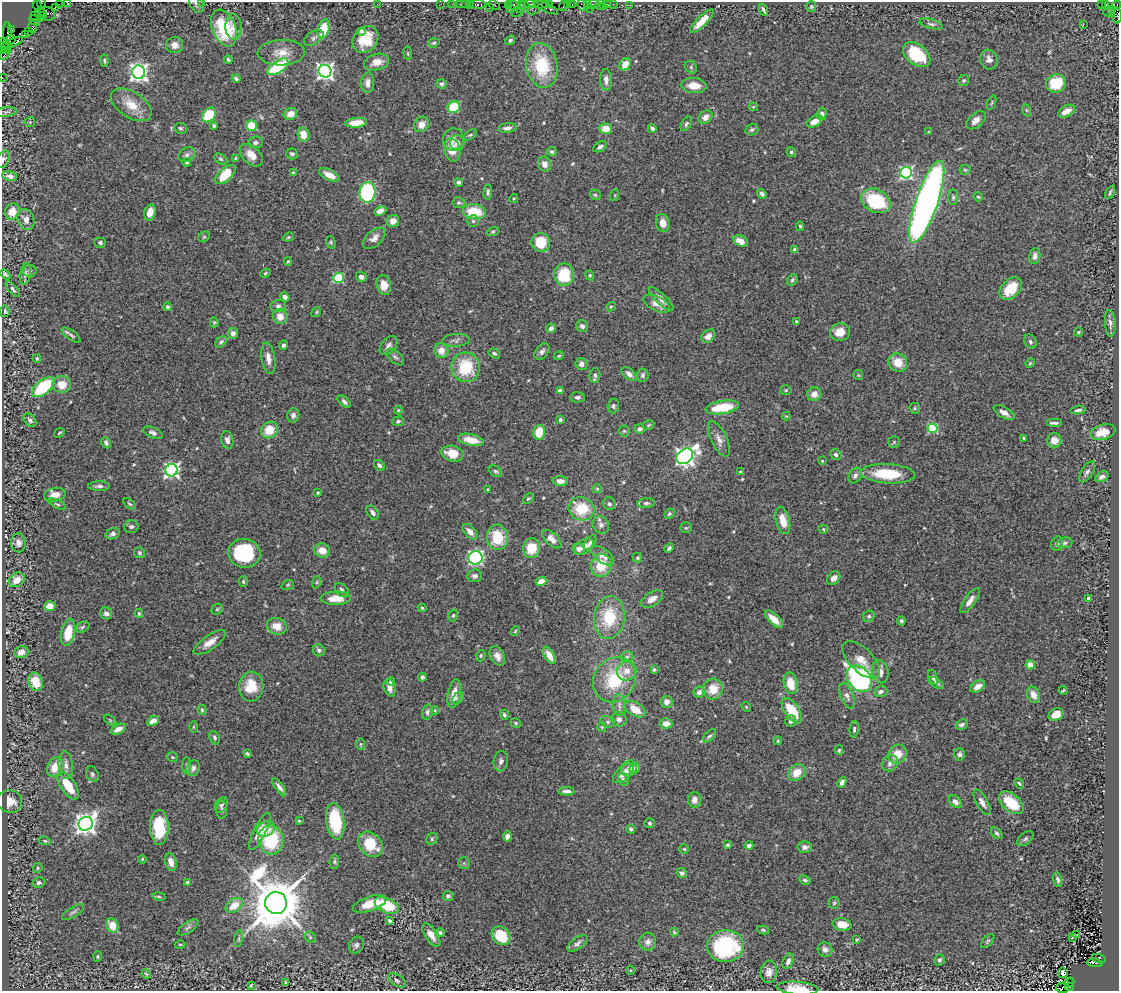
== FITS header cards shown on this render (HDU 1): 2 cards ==
NAXIS1  =                 1117
NAXIS2  =                  989

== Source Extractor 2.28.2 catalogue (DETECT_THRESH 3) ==
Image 1117 x 989 px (HDU 1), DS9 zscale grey, 1 PNG px = 1 image px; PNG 1121 x 993 px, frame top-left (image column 1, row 989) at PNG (2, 2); each listed source drawn as its Kron ellipse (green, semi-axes under 4 px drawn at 4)
Background 0.45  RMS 0.034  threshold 0.103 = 3 sigma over >= 5 px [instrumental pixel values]
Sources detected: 544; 1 with non-positive FLUX_AUTO (blend fragments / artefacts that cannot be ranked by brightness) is neither listed nor drawn; of the other 543, the 500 brightest by FLUX_AUTO listed and drawn (43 fainter detections omitted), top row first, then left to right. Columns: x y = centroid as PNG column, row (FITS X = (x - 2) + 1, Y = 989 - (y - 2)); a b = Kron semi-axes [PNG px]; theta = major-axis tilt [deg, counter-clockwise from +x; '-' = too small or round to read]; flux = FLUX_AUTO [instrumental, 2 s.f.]
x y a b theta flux
67 2 2 2 - 15
201 2 3 2 - 5.2
41 3 5 3 - 31
59 4 2 2 - 16
197 4 9 6 -56 6.5
377 4 2 2 - 7.1
441 4 2 2 - 3.8
452 4 2 2 - 20
459 4 2 2 - 16
465 4 2 2 - 20
470 4 3 3 - 43
531 4 7 3 -4 120
545 4 4 3 - 33
550 4 3 3 - 32
567 4 3 2 - 25
572 4 3 2 - 30
588 4 2 2 - 22
593 4 6 3 4 91
608 4 4 3 - 51
613 4 2 2 - 10
1102 4 3 2 - 25
1106 4 3 3 - 40
37 5 6 3 -83 64
478 5 8 3 0 100
494 5 6 3 -29 40
508 5 4 2 - 30
514 5 7 3 -23 140
525 5 6 3 -54 110
583 5 6 4 -46 72
600 5 5 2 - 12
630 5 2 2 - 7.6
1116 5 5 3 - 63
564 6 5 3 - 56
603 6 2 2 - 5.3
55 7 2 2 - 9
520 7 7 4 77 65
546 7 13 4 -25 98
811 7 5 5 - 3.4
489 8 3 2 - 32
589 8 2 2 - 23
510 9 4 2 - 19
533 10 6 3 11 82
763 10 6 2 -66 4.7
1111 10 3 3 - 24
517 12 6 4 28 72
40 13 5 5 - 510
1109 13 6 2 -19 48
47 14 8 6 -27 170
34 15 3 2 - 18
1117 15 8 5 -82 180
43 16 4 3 - 170
40 19 4 3 - 52
35 21 6 2 -46 40
702 21 16 5 44 31
931 24 12 4 -14 6.7
1083 25 2 2 - 620
33 27 6 4 89 160
234 27 12 8 -86 16
224 28 19 12 -68 150
324 29 10 5 75 62
11 30 3 3 - 220
28 31 2 2 - 24
361 31 4 4 - 5.8
7 33 10 4 89 64
25 34 3 2 - 25
314 38 11 6 33 7.2
10 40 5 4 - 940
365 40 14 11 49 53
510 40 5 4 - 4.5
5 43 6 3 -36 40
12 43 11 4 25 730
434 43 6 4 20 3.2
175 45 8 8 - 13
5 48 7 3 -44 76
3 51 4 2 - 62
281 53 24 12 2 33
408 53 7 3 -81 2.5
4 55 6 2 48 96
917 55 15 10 -39 110
228 60 4 2 - 3.1
989 60 10 8 -72 12
104 61 6 4 -84 3.4
377 62 13 8 15 22
625 64 6 5 - 31
542 65 23 15 -79 110
278 67 12 6 33 150
691 67 7 5 -50 3.8
325 71 6 6 - 910
139 72 6 6 - 1000
2 77 2 2 - 18
236 79 4 3 - 4.8
606 80 11 6 -87 13
964 80 6 5 - 3.8
368 83 10 6 86 14
1056 83 10 9 - 71
441 84 5 4 - 4.5
694 86 13 7 -5 30
992 103 7 2 69 2.3
131 105 23 13 -33 43
454 107 6 5 - 93
753 107 4 4 - 2.7
1026 110 6 4 -70 3.3
1066 111 9 5 29 22
6 112 10 5 8 5.2
290 114 7 6 - 19
822 114 6 5 - 12
209 115 8 6 51 91
705 117 7 6 - 14
976 120 11 7 40 16
815 121 8 5 29 23
30 122 5 5 - 2.3
356 123 11 5 6 32
421 124 8 7 - 19
686 124 8 4 61 5.2
214 125 4 4 - 4.3
251 125 5 5 - 52
181 128 6 5 - 3.8
507 128 9 4 6 8.1
652 128 4 3 - 7.7
606 129 6 5 - 28
752 129 6 6 - 5.2
929 132 4 3 - 2.5
303 134 7 5 -79 30
470 135 7 4 35 4
453 139 11 10 - 19
255 142 7 6 - 6.4
457 143 8 7 - 12
600 147 7 4 31 7
452 150 11 8 -80 36
552 152 5 4 - 5.3
791 152 5 4 - 4.5
292 154 6 5 - 7
187 155 8 7 - 7.6
251 155 13 8 -44 26
236 158 4 3 - 3.4
3 159 9 6 66 6.5
220 159 7 5 -27 4.2
187 162 4 4 - 4.5
545 164 7 6 - 15
965 170 5 5 - 3.2
293 173 4 4 - 4.5
906 173 6 5 - 370
225 175 12 6 42 63
329 175 11 5 -26 20
10 176 7 4 -9 11
459 182 4 4 - 4.6
367 192 10 8 87 290
488 192 8 4 83 5
1110 192 7 3 62 3.8
762 194 5 3 - 7.8
595 195 6 5 - 3.4
615 195 6 4 72 2.3
953 197 8 5 89 4.7
978 197 5 4 - 2.9
514 198 5 3 - 2.4
876 201 15 11 -27 140
927 202 43 11 71 1500
459 203 6 5 - 4.4
380 211 6 4 24 17
12 212 8 7 - 30
150 212 8 5 74 23
474 212 11 7 -8 73
26 219 11 8 -68 15
393 221 6 6 - 18
473 221 6 6 - 4.8
663 223 9 6 -76 18
800 226 5 4 - 3.3
493 232 6 4 19 3.3
204 237 6 5 - 2.9
288 237 5 4 - 3
374 238 13 7 40 14
740 241 7 5 -26 25
331 242 6 4 -70 3.3
541 242 9 9 - 53
100 243 6 5 - 5.1
795 250 4 4 - 18
1035 256 8 5 82 9.8
288 261 4 3 - 3.1
30 271 7 6 - 4.2
265 273 5 4 - 2.6
5 274 6 3 -44 4.9
25 274 10 5 79 8
564 275 11 10 - 78
590 275 5 4 - 3.3
361 277 5 5 - 9.7
338 278 5 5 - 180
792 280 6 5 - 4.4
384 285 10 7 -76 31
13 289 9 4 -49 6.8
1011 289 13 9 45 57
285 297 5 4 - 12
661 299 16 5 -43 14
657 304 14 7 -28 17
278 306 8 6 7 7.4
168 307 4 4 - 7.7
611 307 5 4 - 3.2
5 311 6 5 - 5.1
316 312 5 4 - 3
280 316 8 7 - 26
796 321 4 3 - 3.4
214 322 5 4 - 2.6
1110 323 13 5 -86 9.3
582 326 6 5 - 7.2
551 328 5 4 - 8.9
840 332 10 8 13 31
1078 332 4 3 - 2.9
233 333 5 5 - 10
71 335 11 4 -35 6
708 336 8 5 38 15
456 340 14 6 4 9.2
1030 341 7 5 -61 5.4
221 342 7 4 45 5.2
283 345 5 4 - 5.6
388 346 11 7 49 10
441 351 7 7 - 20
542 352 9 6 52 8.1
494 353 6 4 -31 4.1
559 356 5 4 - 2.8
395 357 11 6 -41 6.9
37 358 4 3 - 2.9
268 358 16 6 -81 17
898 362 10 9 - 35
1030 363 5 4 - 2.4
581 364 6 6 - 11
466 367 15 14 - 98
629 374 9 5 -42 10
595 375 7 5 85 7
643 375 7 6 - 6.3
858 375 5 5 - 2.8
62 384 9 8 - 30
43 387 13 7 40 130
786 390 5 4 - 3
560 391 4 4 - 23
814 394 7 6 - 16
577 397 7 5 2 7.3
344 402 8 4 -41 7
613 406 7 5 84 4.7
722 407 17 6 9 89
915 408 6 5 - 3.4
398 410 4 3 - 2.7
1078 410 7 3 7 5.8
1004 413 11 5 -30 15
293 415 7 6 - 8.7
786 416 4 4 - 2.3
30 420 7 5 -46 6.4
560 420 3 3 - 7
398 421 6 4 20 5.2
1054 423 8 3 0 6.2
648 425 6 4 28 3.2
933 428 5 5 - 170
640 429 5 4 - 7.1
269 430 9 8 - 45
624 431 5 5 - 3.7
539 432 7 6 - 50
1103 432 13 7 15 41
59 433 5 3 - 2.3
153 433 10 5 -25 9.5
1024 438 3 3 - 2.8
719 439 19 8 -64 17
227 440 9 6 -80 9.7
471 440 13 5 -13 34
1054 440 7 7 - 23
894 442 5 5 - 3.6
106 443 6 4 -59 6.3
452 454 11 8 -14 40
836 455 6 5 - 7
685 456 9 7 37 1200
822 461 3 3 - 2.4
379 466 6 4 -45 8.1
171 470 6 6 - 640
496 471 7 5 -37 4.4
740 472 4 3 - 3.1
1087 472 12 5 58 8.9
888 474 27 9 -3 99
855 476 8 6 60 7.8
1102 477 7 5 30 10
560 481 7 5 -1 14
99 486 11 4 -1 7
597 489 5 4 - 2.5
488 490 4 4 - 2.8
318 493 3 3 - 3
55 495 11 6 10 22
528 499 6 4 46 3.2
646 503 8 5 5 5.7
57 504 9 4 -26 3.9
129 504 7 3 -35 3.3
609 504 6 6 - 6.7
581 509 13 11 -20 78
373 512 8 5 -57 10
669 514 5 5 - 5.2
783 520 14 7 -76 32
601 525 9 8 - 9.7
131 527 7 6 - 5.8
686 528 6 5 - 3
823 529 4 3 - 2.7
470 532 9 5 -47 17
113 534 7 5 23 7.9
497 537 13 10 -85 77
552 539 12 6 -43 18
18 543 9 7 -87 12
590 543 8 5 52 6
1065 543 8 5 11 5.5
1057 544 7 5 70 7.1
584 547 11 6 35 16
531 548 10 8 82 54
669 548 5 4 - 5.6
579 549 6 6 - 9.9
322 550 8 7 - 24
139 553 5 5 - 4.5
244 553 16 14 -7 170
602 556 13 7 -38 17
476 558 7 7 - 390
637 558 5 4 - 3.6
601 565 11 10 - 53
474 576 7 6 - 8.3
834 578 7 5 46 15
17 580 8 6 37 27
243 582 5 4 - 3
317 582 6 4 72 3.3
541 582 5 4 - 19
288 585 6 4 22 3.2
342 590 8 5 -46 7.1
336 598 15 6 1 38
1089 598 4 3 - 16
652 599 12 6 32 15
970 601 14 5 55 14
50 606 5 5 - 25
422 608 4 4 - 3.2
217 609 6 5 - 3.4
106 613 6 5 - 8.7
139 614 4 3 - 3.1
453 616 6 4 73 3.6
869 616 6 5 - 5.2
609 618 21 15 83 95
774 619 11 5 -42 26
901 621 4 4 - 4.6
277 626 10 8 -18 28
82 627 7 5 28 4.5
515 631 5 3 - 2.4
68 633 13 7 77 54
210 642 19 7 35 23
319 650 6 5 - 5.3
21 652 7 5 20 17
549 655 9 5 -61 29
481 656 6 5 - 3.6
497 656 10 7 -62 14
627 657 6 6 - 6
861 660 23 11 -44 31
1030 665 4 4 - 27
654 670 3 3 - 3.7
627 671 10 9 - 24
880 672 12 8 -77 16
422 677 4 4 - 7.5
933 678 8 4 -69 5.7
859 679 15 11 -49 550
615 680 24 20 54 140
391 681 4 4 - 10
35 682 9 7 -68 43
791 683 11 7 -77 43
936 683 8 4 -35 5.5
251 686 15 12 83 61
978 686 8 5 35 18
390 688 9 5 -74 16
713 689 10 9 - 42
1063 690 4 2 - 2.5
881 691 6 5 - 7.5
699 692 5 5 - 9.9
454 694 15 6 79 24
1033 695 8 6 -65 19
847 696 13 6 -68 11
458 698 7 4 51 4.3
667 702 6 6 - 13
619 705 11 6 -89 9.9
746 707 5 4 - 2.6
635 709 11 7 -31 42
202 710 5 4 - 3.2
435 710 4 4 - 2.6
792 711 14 7 -55 71
427 712 8 5 73 7.1
1056 714 8 6 28 25
504 715 5 4 - 4.9
619 719 7 7 - 11
110 720 7 4 -37 2.9
153 721 6 4 27 17
791 721 5 5 - 8
608 722 7 5 -16 5.4
516 723 5 4 - 3.4
666 723 6 5 - 19
962 725 6 5 - 7.4
193 727 6 4 89 2.5
602 727 5 4 - 2.5
118 729 8 4 24 16
854 729 8 4 84 5.1
710 736 8 4 46 5
215 738 7 5 -66 5.6
778 741 4 3 - 2.5
360 744 5 3 - 2.5
839 750 4 4 - 3.1
247 754 4 3 - 3.6
897 754 10 8 52 34
959 754 6 5 - 5.9
172 757 6 4 -17 3.5
501 761 10 7 82 10
890 763 9 7 42 11
66 765 14 7 -84 14
186 765 8 4 -89 4.2
55 767 10 7 62 38
193 768 8 6 64 8.5
629 768 9 7 49 12
634 768 6 4 43 13
797 772 9 7 42 35
623 773 13 6 42 22
92 774 8 5 -64 4.7
623 780 6 5 - 6.3
842 782 6 4 63 11
1019 784 5 3 - 3
68 786 16 7 -56 58
279 787 10 4 -53 9.2
566 791 8 4 -2 9
694 800 8 6 89 13
10 801 12 11 - 31
955 802 7 5 -41 10
982 802 14 6 -60 14
1011 803 14 8 -39 70
221 805 8 6 57 5.2
222 810 9 5 89 5.8
299 821 3 3 - 2.9
335 821 18 9 -81 130
649 823 5 5 - 4.8
86 824 7 6 - 1700
159 827 17 9 -89 86
266 829 9 7 23 14
631 829 4 4 - 5.9
260 831 20 6 64 25
997 833 7 4 -48 5.1
507 837 5 4 - 14
432 839 6 5 - 4
1025 839 9 5 41 5.5
271 840 14 12 -82 140
45 841 6 4 -10 3.3
370 844 14 11 -46 69
727 845 3 3 - 3.7
749 845 4 3 - 7.8
805 847 7 5 2 9.9
684 849 4 4 - 2.8
142 859 4 3 - 2.3
171 862 9 5 -72 21
334 862 7 4 84 3.9
464 863 5 5 - 3.4
38 868 5 4 - 3
682 873 5 4 - 6.6
805 880 6 4 -27 5.9
1058 880 7 4 -76 5.1
187 882 3 3 - 5
39 883 6 5 - 5.7
159 896 6 3 -9 2.9
448 896 5 5 - 6.7
276 903 11 11 - 16000
834 903 5 5 - 3.8
369 904 17 7 19 43
234 905 9 6 36 39
387 905 13 7 -24 87
73 912 12 5 32 7.4
390 921 3 3 - 9.5
842 924 9 6 -10 33
112 925 7 6 - 32
188 927 12 5 34 7
763 930 6 4 -11 3.5
674 932 4 3 - 2.6
440 933 4 4 - 4.7
1076 934 3 3 - 31
431 935 13 6 -55 18
501 936 10 8 -44 63
310 937 6 5 - 3.4
1073 937 3 3 - 18
239 939 8 4 81 4
856 940 4 3 - 2.6
988 941 8 5 47 3.9
648 942 9 8 - 11
577 943 12 5 36 7.7
180 944 5 3 - 2.4
356 945 9 7 58 6.3
725 946 18 16 5 220
825 949 7 7 - 10
98 956 5 3 - 2.8
1099 959 7 4 -18 73
939 960 5 5 - 6.3
788 961 8 5 66 11
1095 963 8 3 -7 540
630 970 4 4 - 2.7
769 972 11 8 83 14
1063 973 5 4 - 5.4
146 974 5 3 - 2.5
397 980 10 5 -33 5.4
1069 982 5 3 - 280
286 983 3 3 - 3.4
251 985 3 2 - 2.5
1069 987 4 3 - 1100
797 988 21 6 -5 36
1062 988 6 5 - 87
At the frame edge (FLAGS 8, measured only in part): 11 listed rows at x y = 67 2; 201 2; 41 3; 197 4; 1116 5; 1117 15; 3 51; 4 55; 2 77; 3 159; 797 988
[43 fainter detections neither listed nor drawn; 1 non-positive-flux detection neither listed nor drawn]